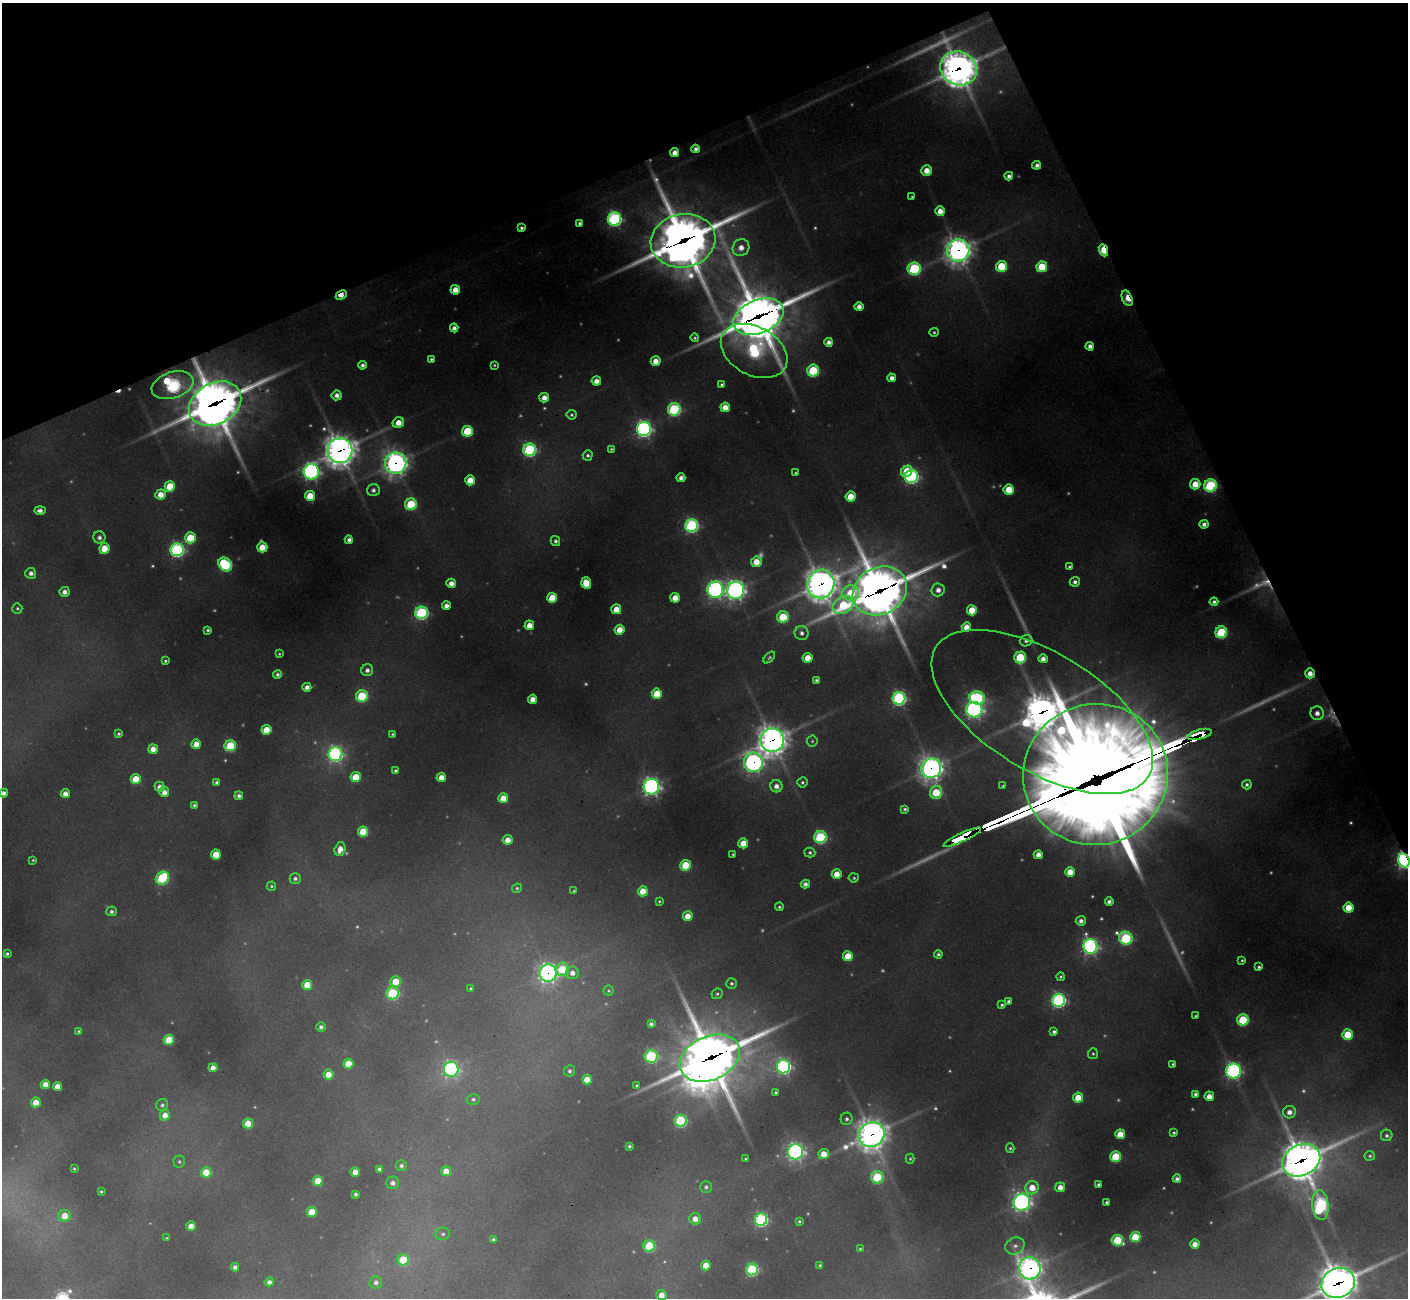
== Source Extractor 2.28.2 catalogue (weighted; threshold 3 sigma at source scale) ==
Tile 3 of 4 x 4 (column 3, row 1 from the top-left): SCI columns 2818-4223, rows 4173-5468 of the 5630 x 5619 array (HDU 1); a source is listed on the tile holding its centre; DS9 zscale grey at full resolution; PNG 1410 x 1300 px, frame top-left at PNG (2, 3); each listed source drawn as its Kron ellipse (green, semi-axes under 4 px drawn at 4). Shown black and unused: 22% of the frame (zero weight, under 3 of 4 exposures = <1% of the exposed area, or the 3 px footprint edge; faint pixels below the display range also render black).
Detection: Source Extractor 2.28.2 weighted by HDU 2 'WHT'; one run over the whole footprint, this tile lists its part. Background 0.448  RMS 0.015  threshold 0.0664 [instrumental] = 3 sigma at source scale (4.5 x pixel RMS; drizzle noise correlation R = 1.50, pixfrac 1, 0.05/0.05 arcsec/px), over >= 5 px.
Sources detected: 374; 62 too faint to see at this stretch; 1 inside a brighter object's white glare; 1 cosmic-ray / hot-pixel residue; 2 long thin detections or spike segments (spike, bleed or trail) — neither listed nor drawn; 5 inside a brighter listed object's ellipse — not listed separately; the other 303 listed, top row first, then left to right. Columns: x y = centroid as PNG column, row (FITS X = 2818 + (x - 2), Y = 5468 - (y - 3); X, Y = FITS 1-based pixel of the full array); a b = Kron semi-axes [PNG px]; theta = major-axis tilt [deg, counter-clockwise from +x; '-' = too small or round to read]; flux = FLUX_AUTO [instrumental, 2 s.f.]
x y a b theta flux
959 68 19 16 -27 3200
696 149 4 4 - 7.9
675 153 4 4 - 17
1037 165 4 4 - 7.4
927 170 5 5 - 25
1009 176 4 4 - 7.6
912 197 3 3 - 2.5
940 211 5 5 - 19
614 219 7 6 - 440
579 223 4 3 - 4
521 228 4 4 - 5.2
683 241 32 26 10 7800
741 248 9 8 - 19
958 250 11 11 - 1600
1103 250 6 4 -68 120
1001 266 5 5 - 88
1042 267 5 5 - 78
914 269 6 6 - 270
455 290 5 5 - 22
341 295 6 3 25 25
1127 298 8 5 -67 59
859 307 4 4 - 13
759 317 26 16 23 6700
454 328 4 4 - 7.7
934 332 5 4 - 3.3
695 338 4 4 - 2.7
829 342 4 4 - 10
1090 346 4 4 - 9.9
754 351 35 24 -28 300
431 359 4 3 - 3.4
656 361 5 5 - 24
362 365 4 4 - 7
494 365 4 3 - 2.5
813 371 6 6 - 170
892 378 4 4 - 12
596 381 5 4 - 16
721 384 4 4 - 3.1
173 385 21 13 18 430
337 395 5 5 - 11
544 398 5 5 - 16
215 404 28 20 29 5400
725 407 5 4 - 24
674 409 6 6 - 280
572 415 5 5 - 3.6
398 423 6 5 - 25
644 429 7 7 - 670
467 431 5 5 - 100
611 449 4 4 - 2.3
530 450 6 6 - 330
340 451 12 12 - 2700
588 455 5 5 - 4.4
396 463 11 10 - 1200
907 471 6 5 - 78
311 472 7 7 - 680
795 473 4 4 - 2.3
911 476 6 6 - 420
681 478 4 4 - 11
470 480 5 5 - 36
1195 484 5 5 - 34
1210 485 6 6 - 270
170 486 5 5 - 66
1009 489 5 5 - 46
373 490 6 6 - 7.5
161 494 5 5 - 26
310 496 5 5 - 41
851 496 5 5 - 41
411 504 6 5 - 130
40 510 6 4 0 9.1
1204 524 4 4 - 8.1
692 525 6 6 - 420
99 537 6 6 - 8
190 538 5 5 - 79
349 540 4 4 - 7.3
555 541 5 5 - 5.3
262 547 5 5 - 41
104 548 5 5 - 41
177 550 6 6 - 480
756 562 5 5 - 30
225 564 7 6 - 230
1069 567 4 4 - 3.4
31 573 5 5 - 9.7
1075 582 5 5 - 7.1
451 583 5 4 - 15
586 583 5 5 - 56
821 584 14 13 - 3000
715 590 8 8 - 550
735 590 9 8 - 860
938 590 6 6 - 14
880 591 28 23 28 6700
65 592 5 5 - 12
851 593 8 8 - 84
552 598 5 5 - 56
675 598 5 5 - 27
1214 602 4 4 - 5.8
843 605 11 8 32 120
446 606 4 4 - 12
17 608 5 5 - 3.1
616 609 5 5 - 30
972 610 5 5 - 49
421 613 6 6 - 360
783 617 6 5 - 97
529 625 5 4 - 23
966 627 5 4 - 22
208 630 4 3 - 3.6
620 630 5 5 - 30
1221 632 6 5 - 170
802 633 7 7 - 8.5
1026 641 6 5 - 6.4
279 654 3 3 - 2.1
1020 657 6 5 - 130
769 658 7 4 45 3.2
808 658 5 5 - 34
1043 659 4 4 - 12
165 661 4 4 - 3.1
367 670 6 5 - 8.7
1310 673 5 5 - 16
277 674 4 4 - 5.3
816 680 4 4 - 3.7
307 687 4 4 - 10
657 694 5 5 - 43
362 696 6 6 - 140
899 698 6 6 - 430
977 698 8 6 -14 270
533 699 4 4 - 18
974 710 8 7 - 570
1042 712 124 59 -31 14000
1317 713 7 6 - 13
266 730 5 5 - 46
119 734 3 3 - 3.6
392 734 3 3 - 2.2
1200 734 12 5 14 420
772 740 12 11 - 2200
812 741 5 5 - 3.1
196 744 5 4 - 21
230 746 5 5 - 130
153 749 5 4 - 18
335 754 7 7 - 530
753 762 10 9 - 670
931 768 10 9 - 1400
395 771 4 4 - 3.6
1096 774 72 70 17 28000
356 777 5 5 - 56
441 777 5 4 - 24
136 779 5 5 - 48
217 782 4 4 - 5.1
802 782 5 5 - 3.5
1247 785 5 4 - 5
776 786 6 6 - 13
1003 786 4 3 - 2.2
160 787 5 5 - 11
651 787 8 7 - 730
164 792 5 5 - 13
936 792 7 6 - 85
4 793 4 4 - 9.1
65 794 4 4 - 15
239 796 4 4 - 5.8
503 798 5 4 - 30
194 805 4 4 - 3.4
905 809 4 4 - 4.1
363 832 5 5 - 70
820 837 6 6 - 270
962 837 20 4 25 1100
508 840 5 5 - 23
743 843 5 5 - 34
340 849 7 5 72 18
810 852 5 5 - 4.1
216 854 5 5 - 41
733 854 3 3 - 2.1
1038 855 4 4 - 15
33 860 3 3 - 1.8
1404 860 7 5 -68 720
685 865 5 5 - 76
1070 872 5 5 - 27
837 874 5 5 - 25
162 878 7 6 - 210
295 878 5 5 - 5.3
854 878 5 4 - 3.1
805 884 4 4 - 8.7
271 886 4 4 - 2.7
517 888 5 4 - 2.9
574 891 4 3 - 2.3
643 891 5 5 - 35
659 901 3 3 - 2.3
1109 902 4 4 - 7.2
779 907 4 4 - 3.1
1348 908 5 5 - 41
111 911 5 5 - 4.9
688 916 5 4 - 27
1081 921 5 5 - 8.5
1126 938 7 6 - 260
1090 946 7 7 - 630
7 954 3 3 - 3.6
938 954 4 4 - 4.2
848 956 5 5 - 50
1242 960 3 3 - 2.4
1259 967 4 3 - 4.5
562 969 7 6 - 67
548 973 9 8 - 770
572 973 6 6 - 13
1061 977 4 4 - 2.8
396 982 5 5 - 54
732 983 5 5 - 4
307 985 5 5 - 38
471 989 4 3 - 2.5
608 991 5 5 - 2.4
393 993 6 6 - 230
717 994 6 5 - 3.4
1059 1000 6 6 - 480
1008 1001 4 4 - 5
1002 1005 4 3 - 3.5
1196 1016 3 3 - 2.6
1243 1020 5 5 - 140
651 1024 4 4 - 5.7
321 1027 5 5 - 6.2
78 1031 4 3 - 2.4
1054 1032 4 4 - 6.3
1347 1035 5 5 - 66
169 1040 5 5 - 65
1093 1054 5 5 - 3
651 1056 6 6 - 280
710 1058 31 22 24 8100
348 1064 5 5 - 42
1173 1064 3 3 - 2.7
783 1067 6 6 - 530
213 1068 4 4 - 14
451 1069 7 7 - 430
569 1071 5 5 - 5.1
1233 1071 7 7 - 470
328 1074 5 5 - 26
587 1080 5 5 - 29
45 1084 4 4 - 17
636 1085 3 3 - 1.8
57 1086 4 4 - 22
776 1092 3 3 - 2.4
1195 1094 4 4 - 4.5
1209 1096 5 4 - 19
1078 1098 5 5 - 39
473 1099 6 5 - 3.8
36 1102 5 5 - 29
162 1105 6 5 - 4.6
1289 1112 6 6 - 14
165 1115 5 5 - 18
847 1119 6 6 - 5.3
680 1121 6 6 - 240
248 1124 5 5 - 42
1174 1133 4 3 - 3.5
1120 1134 5 5 - 46
871 1135 13 12 - 2300
1387 1135 6 5 - 4.8
629 1146 3 3 - 3.4
1010 1148 5 4 - 2.7
795 1152 7 7 - 650
824 1154 5 5 - 30
1370 1156 5 5 - 3.3
1116 1157 5 5 - 110
745 1159 3 2 - 1.7
910 1159 5 4 - 2.5
1301 1160 20 15 25 3700
179 1161 6 6 - 3.2
401 1166 5 5 - 5.5
74 1169 3 3 - 2.1
379 1169 4 4 - 5.1
446 1171 5 5 - 24
206 1172 5 5 - 49
355 1172 4 4 - 24
877 1177 6 6 - 150
1177 1179 4 4 - 7
318 1181 5 5 - 46
393 1183 6 6 - 9.2
1099 1185 4 4 - 5.8
706 1187 6 6 - 5
1060 1187 5 5 - 18
1032 1188 7 6 - 33
101 1191 3 3 - 2.7
356 1194 4 3 - 5.1
1022 1202 8 8 - 700
1107 1202 4 3 - 5.2
1320 1205 15 8 -85 350
312 1212 5 5 - 52
64 1216 6 6 - 30
695 1219 6 6 - 19
761 1220 6 6 - 350
799 1221 4 3 - 3.1
191 1226 4 4 - 18
443 1234 7 6 - 4.7
1135 1237 5 5 - 68
166 1238 3 3 - 1.6
493 1240 4 3 - 4.3
1117 1240 6 5 - 110
1195 1244 4 4 - 17
649 1246 6 5 - 140
1015 1246 10 8 24 9.4
860 1249 4 3 - 1.7
403 1260 6 5 - 100
706 1265 5 5 - 30
820 1265 3 3 - 2.2
235 1267 4 4 - 7.8
1030 1268 11 10 - 1200
752 1269 6 5 - 240
269 1282 5 4 - 8.3
376 1282 6 6 - 7.6
1338 1283 17 14 24 3600
662 1295 5 5 - 19
Overlapping masked pixels (flux is a lower limit): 29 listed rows (the first 20) at x y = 959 68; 675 153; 683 241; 958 250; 1103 250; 341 295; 1127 298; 759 317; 173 385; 215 404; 340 451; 396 463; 821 584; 880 591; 1310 673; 1042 712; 1200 734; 772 740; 753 762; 931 768
Isophote crosses this tile's border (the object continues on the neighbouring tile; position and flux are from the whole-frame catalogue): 3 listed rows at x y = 4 793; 1404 860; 1338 1283